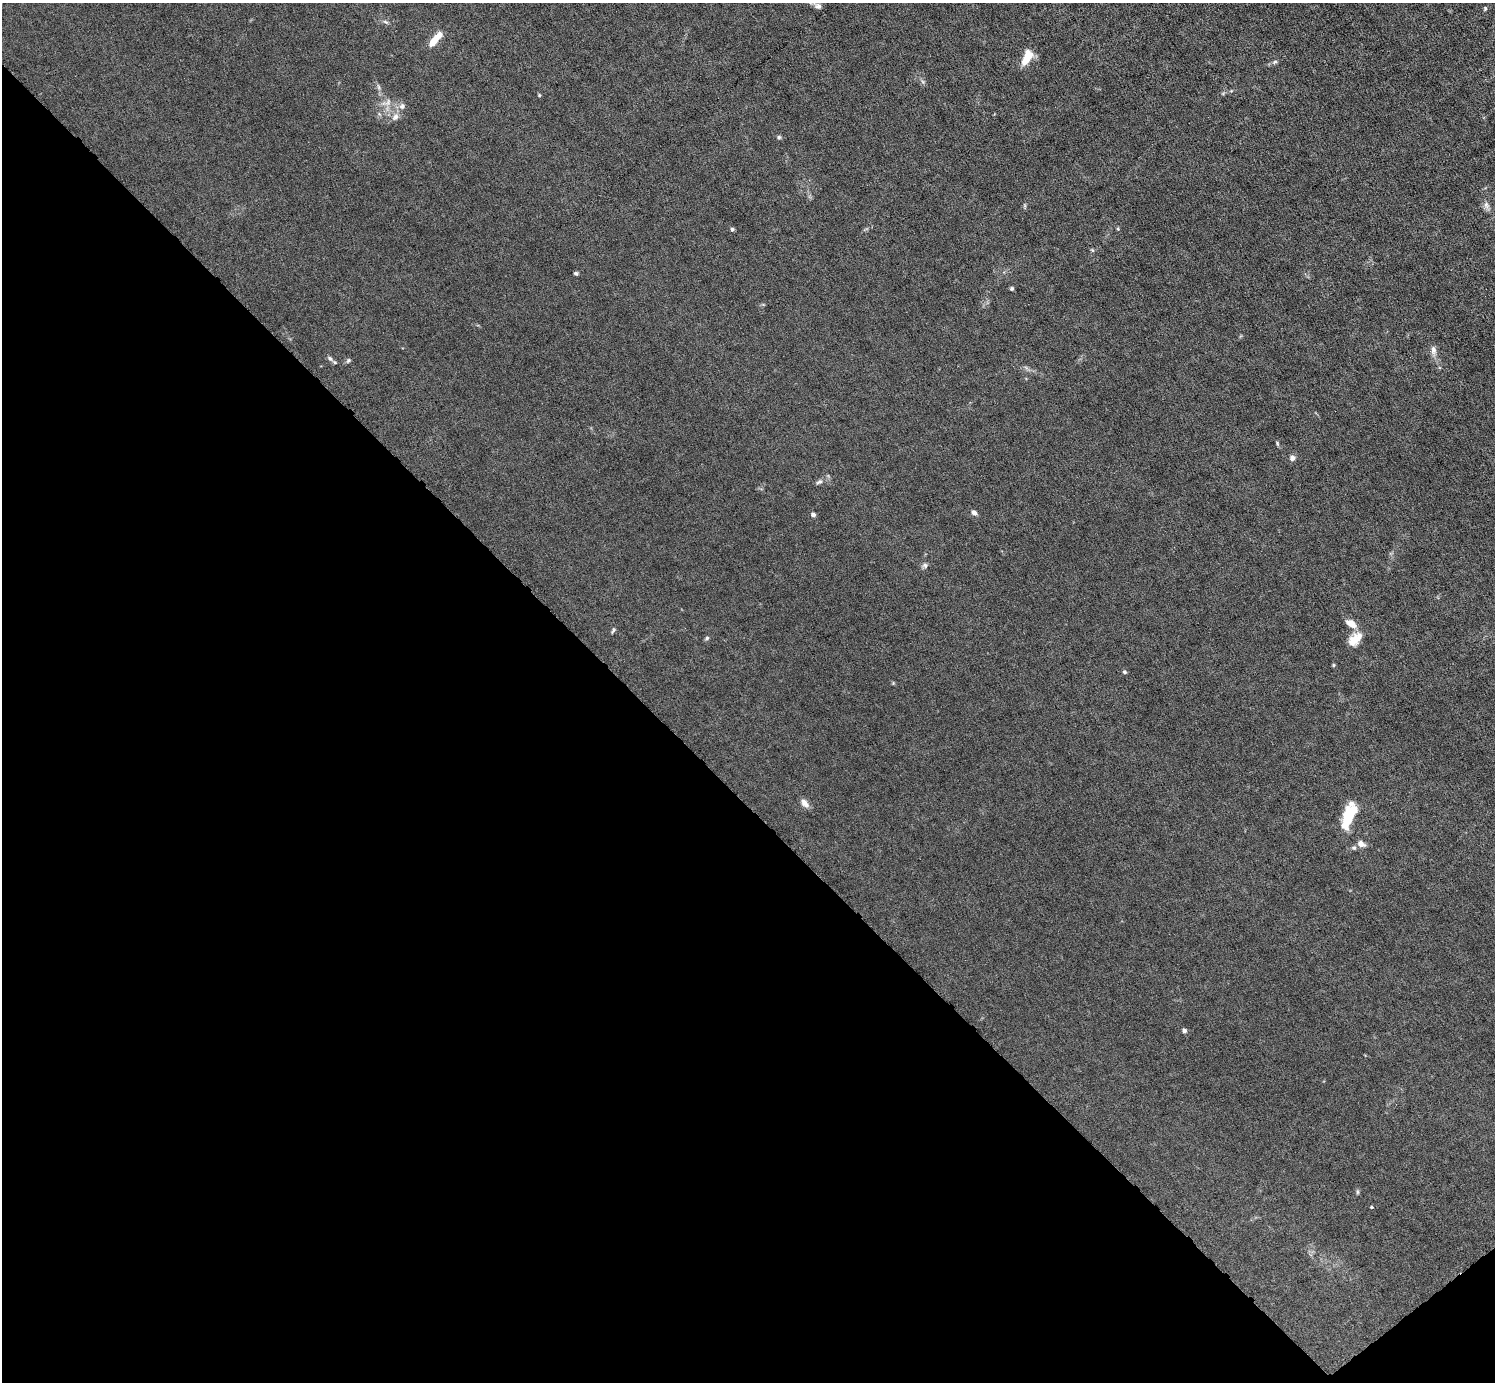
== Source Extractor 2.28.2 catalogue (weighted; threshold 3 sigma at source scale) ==
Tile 14 of 4 x 4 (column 2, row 4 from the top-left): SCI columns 1495-2987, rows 297-1676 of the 5974 x 5972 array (HDU 1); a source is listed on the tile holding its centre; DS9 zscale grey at full resolution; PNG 1497 x 1384 px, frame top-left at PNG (2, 3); no overlay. Shown black and unused: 43% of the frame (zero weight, under 6 of 12 exposures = <1% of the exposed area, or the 3 px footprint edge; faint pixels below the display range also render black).
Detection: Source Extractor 2.28.2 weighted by HDU 2 'WHT'; one run over the whole footprint, this tile lists its part. Background 0.0141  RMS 0.0031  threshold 0.0125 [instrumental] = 3 sigma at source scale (4.09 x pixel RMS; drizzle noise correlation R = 1.36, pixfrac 0.8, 0.05/0.05 arcsec/px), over >= 5 px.
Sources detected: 41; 2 inside a brighter listed object's ellipse — not listed separately; the other 39 listed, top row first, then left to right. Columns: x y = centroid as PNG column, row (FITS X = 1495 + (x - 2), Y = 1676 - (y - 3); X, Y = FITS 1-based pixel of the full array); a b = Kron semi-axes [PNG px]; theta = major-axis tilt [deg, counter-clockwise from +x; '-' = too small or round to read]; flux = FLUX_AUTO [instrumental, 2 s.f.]
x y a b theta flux
818 6 10 8 -24 1.1
1485 9 5 4 - 0.33
385 22 9 3 -21 0.47
437 37 13 8 42 3.2
1027 57 18 9 62 4.8
1275 62 8 5 21 0.55
379 87 7 4 -88 0.5
539 95 6 3 -73 0.27
402 106 10 7 46 1.2
395 117 11 7 45 1.4
779 137 6 5 - 0.46
1486 205 12 7 -67 1.1
732 229 5 4 - 0.46
1118 229 5 4 - 0.29
1092 250 5 4 - 0.34
576 273 5 4 - 0.49
1012 288 4 4 - 0.41
1433 350 13 7 -85 1.4
330 358 9 5 -45 0.8
348 360 6 5 - 0.46
1277 443 6 4 -52 0.34
1292 458 7 6 - 0.99
819 482 9 6 26 0.75
974 513 6 5 - 1.1
813 514 5 4 - 0.72
925 565 8 7 - 0.7
1351 623 15 9 -34 2.5
613 630 9 3 61 0.42
707 638 5 5 - 0.45
1355 639 20 11 45 3.8
1334 665 5 3 - 0.31
1124 672 5 4 - 0.45
805 803 12 7 -47 1.6
1348 818 30 11 71 10
1361 844 10 6 -30 1.5
1354 848 6 5 - 0.49
1184 1030 6 5 - 0.73
1357 1192 6 4 -90 0.38
1372 1207 4 3 - 0.26
Isophote crosses this tile's border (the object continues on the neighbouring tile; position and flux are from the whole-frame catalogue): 1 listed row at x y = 818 6